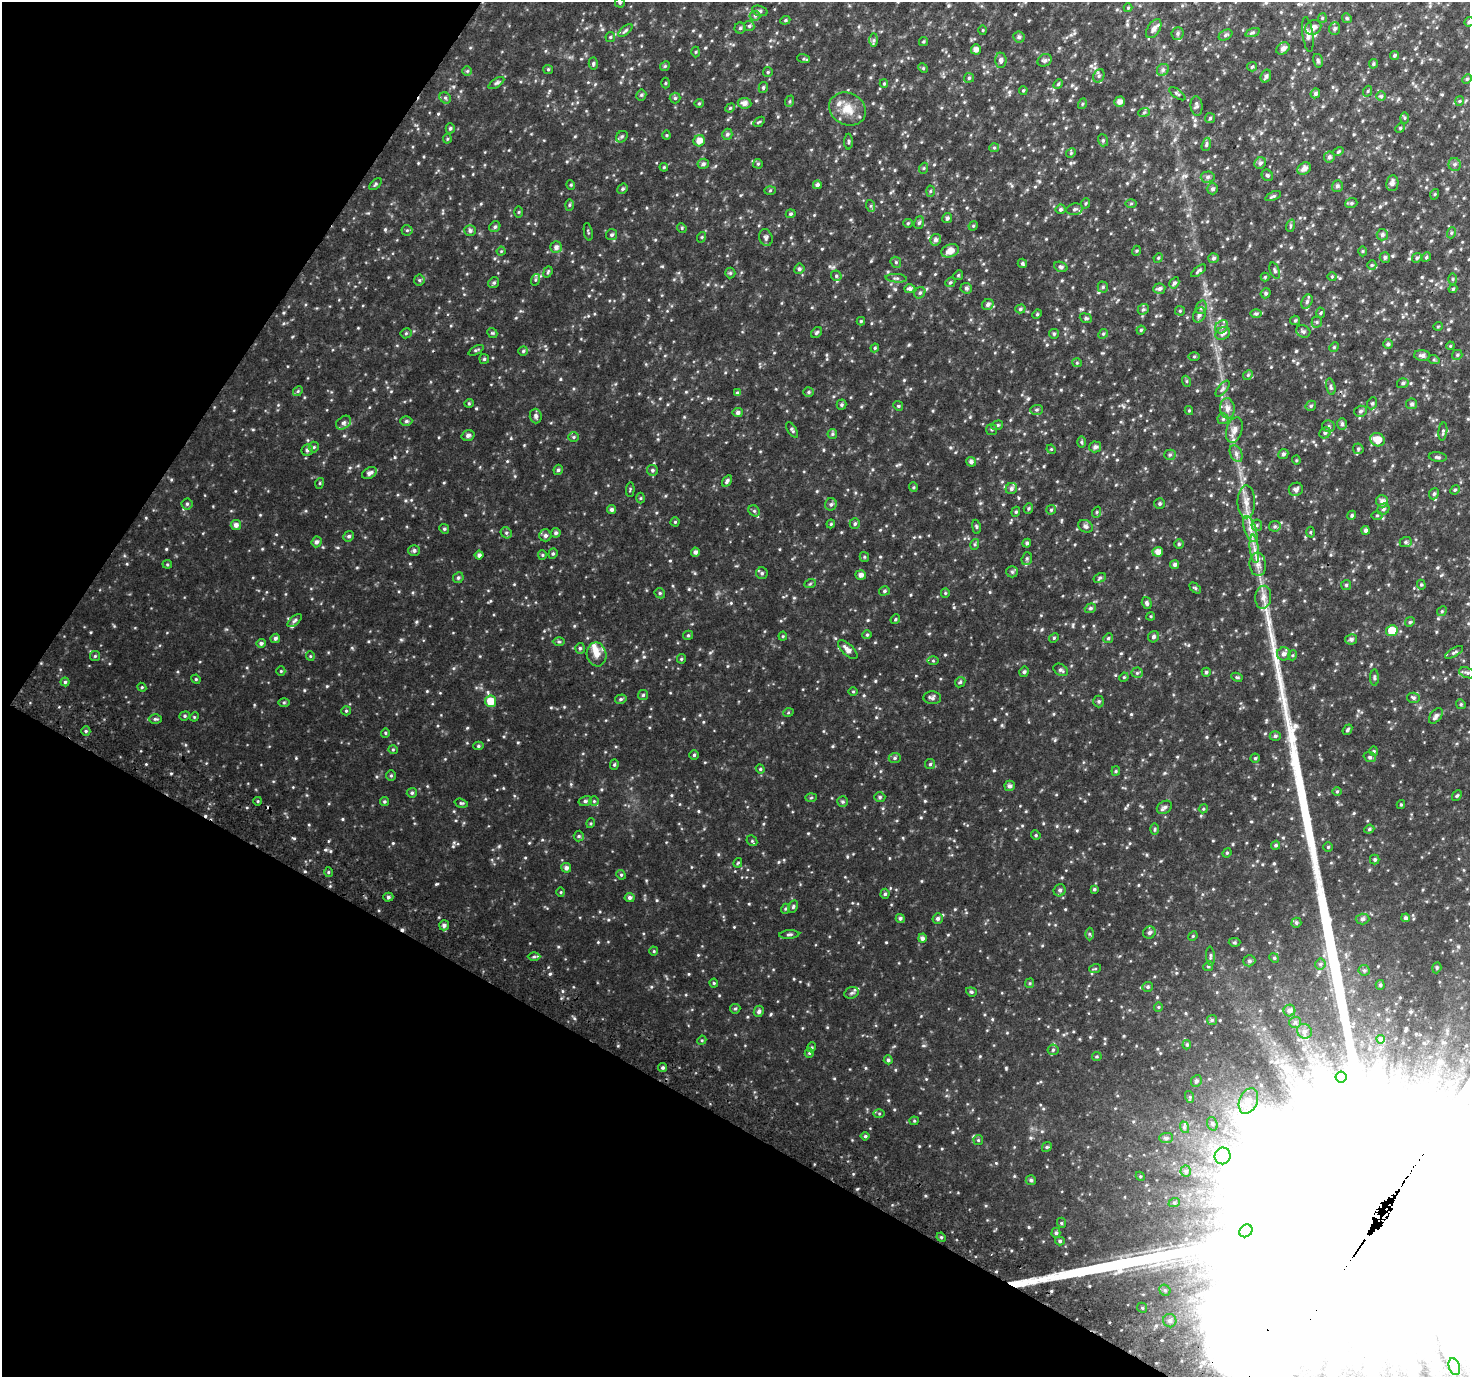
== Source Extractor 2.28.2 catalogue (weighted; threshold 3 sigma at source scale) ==
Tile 9 of 4 x 4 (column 1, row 3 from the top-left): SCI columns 31-1498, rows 1670-3044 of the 5928 x 6022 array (HDU 1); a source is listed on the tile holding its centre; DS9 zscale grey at full resolution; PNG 1472 x 1379 px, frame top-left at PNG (2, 2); each listed source drawn as its Kron ellipse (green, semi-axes under 4 px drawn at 4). Shown black and unused: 28% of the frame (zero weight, under 2 of 3 exposures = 2% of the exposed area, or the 3 px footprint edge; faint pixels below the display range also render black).
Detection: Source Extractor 2.28.2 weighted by HDU 2 'WHT'; one run over the whole footprint, this tile lists its part. Background 0.0912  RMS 0.018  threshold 0.0807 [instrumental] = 3 sigma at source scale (4.5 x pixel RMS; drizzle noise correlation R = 1.50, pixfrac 1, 0.0396/0.0396 arcsec/px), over >= 5 px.
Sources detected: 592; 8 inside a brighter object's white glare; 3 cosmic-ray / hot-pixel residue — neither listed nor drawn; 10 inside a brighter listed object's ellipse — not listed separately; of the other 571, all 500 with FLUX_AUTO >= 1.61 (the completeness limit of this list) listed and drawn (71 fainter detections not listed), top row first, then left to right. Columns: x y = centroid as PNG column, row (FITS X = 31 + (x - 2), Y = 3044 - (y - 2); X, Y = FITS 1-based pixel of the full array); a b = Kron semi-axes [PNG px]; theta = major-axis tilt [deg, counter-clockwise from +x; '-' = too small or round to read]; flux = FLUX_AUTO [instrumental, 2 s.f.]
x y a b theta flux
620 3 5 4 - 2.1
1128 8 4 4 - 1.6
760 11 8 5 -17 3.7
755 16 5 5 - 2.6
1322 18 5 4 - 1.9
1347 18 5 4 - 2.4
785 20 5 4 - 2.2
1469 22 5 4 - 3.3
749 26 5 5 - 2.8
1313 27 8 7 - 8.8
740 28 5 5 - 2.7
1154 29 10 6 57 7.1
1335 29 6 5 - 3.3
625 30 9 4 40 2.9
983 30 5 3 - 1.6
1178 33 6 6 - 3.4
1252 33 7 3 19 2.6
1225 35 7 5 28 3
1308 35 17 5 -82 8.2
610 37 5 5 - 2.1
1019 37 5 5 - 3.7
874 40 6 4 89 3.1
923 41 5 4 - 2
1283 48 7 5 38 7.5
976 49 5 4 - 8.1
696 52 5 3 - 1.7
1394 56 5 4 - 2.8
803 59 6 4 -18 2.6
1001 60 7 5 -86 4.8
1045 60 7 6 - 3.7
1318 61 7 5 -75 3.1
593 63 6 4 87 2.9
1373 64 5 4 - 2.1
665 66 5 4 - 2
1252 67 5 4 - 2.3
923 68 5 4 - 1.9
548 69 5 4 - 2.1
1163 70 6 5 - 3.8
467 71 5 5 - 2.1
768 72 5 4 - 2
1099 76 7 5 68 3.7
1266 76 7 5 72 3.9
969 78 5 5 - 2.6
1467 79 5 4 - 1.8
496 83 9 3 33 3
665 83 5 3 - 1.7
884 84 4 4 - 1.8
1058 84 5 4 - 2.3
763 88 5 4 - 3
1023 90 4 4 - 2.1
1368 91 5 3 - 1.7
1315 93 5 4 - 3.7
1177 94 9 4 -35 2.7
641 95 5 5 - 2.5
1381 96 5 5 - 2.5
445 98 6 5 - 2.8
675 98 5 5 - 2.7
790 101 6 4 71 2.3
1460 101 5 4 - 1.9
1119 102 5 5 - 8.4
699 103 5 4 - 1.9
745 103 7 5 -6 7.6
1082 104 5 3 - 1.8
1197 106 9 6 -85 4.3
730 108 5 4 - 2
848 109 19 16 -29 25
1144 112 6 3 20 2.1
1210 118 5 5 - 2.5
1405 118 5 3 - 1.8
759 122 6 3 36 1.7
450 128 5 4 - 2.9
1400 128 5 4 - 1.8
727 134 6 5 - 3.4
666 135 4 4 - 1.7
622 137 6 5 - 3
447 139 4 4 - 1.8
1103 140 6 5 - 2.7
699 141 6 5 - 12
848 142 8 3 -90 2.2
1206 144 7 4 71 2.8
994 148 5 4 - 2.1
1338 151 5 4 - 2.1
1071 153 5 4 - 2.1
1329 157 5 5 - 4.4
1260 163 6 5 - 3.9
703 164 6 5 - 4.2
758 164 5 4 - 1.9
1455 164 6 6 - 3.7
664 167 4 4 - 1.8
924 168 5 3 - 1.6
1304 168 7 5 35 8.4
1267 175 6 5 - 3.1
1208 177 7 5 3 4.3
1392 183 8 6 80 5.7
375 184 7 4 44 2.4
571 185 5 3 - 1.7
817 185 4 4 - 4.1
1337 186 6 5 - 3.8
623 189 5 4 - 2.7
1212 189 5 5 - 3.7
770 190 5 3 - 1.8
930 191 5 3 - 1.7
1435 194 5 3 - 1.7
1273 196 8 3 22 2.6
1086 203 5 3 - 1.9
1131 203 6 4 2 2.1
1351 203 6 5 - 2.6
569 205 6 4 88 1.9
871 206 6 4 -72 2.6
1060 209 5 5 - 3.4
1075 209 8 5 10 3.8
519 212 5 4 - 1.7
791 214 5 4 - 2.5
947 218 5 4 - 3.8
908 223 5 4 - 2
919 223 6 5 - 3.3
973 226 5 4 - 1.8
1290 226 6 4 71 2.2
495 227 6 5 - 3
682 228 5 4 - 1.8
407 230 5 5 - 2.5
470 231 5 5 - 4.2
588 232 9 3 -80 1.9
1451 233 5 3 - 2.1
612 235 5 5 - 3.2
1382 235 6 5 - 3.8
702 237 5 3 - 1.6
766 238 9 6 -72 4.3
935 240 6 5 - 5.3
556 247 6 5 - 5.7
501 251 4 4 - 1.7
950 251 9 6 20 12
1136 251 5 3 - 1.8
1363 251 5 3 - 1.8
1385 257 5 5 - 3.4
1426 257 5 4 - 2.2
1158 258 5 4 - 1.9
1213 258 5 5 - 3.7
1417 258 5 4 - 2.8
896 262 6 5 - 2.5
1022 263 5 4 - 2.6
1372 265 5 4 - 2.1
1061 267 7 5 -20 3.4
799 269 5 5 - 3.5
1198 271 9 4 38 2.9
1275 271 8 4 -69 3.2
548 272 6 4 69 2.3
730 273 5 5 - 2.2
958 275 5 4 - 1.9
836 276 5 5 - 2.5
1265 277 4 4 - 1.6
1332 277 4 4 - 1.7
896 278 10 3 -4 2.8
1453 279 6 4 -90 2.3
419 280 5 5 - 2.5
535 280 6 4 71 2.2
950 282 5 4 - 2.3
494 283 6 5 - 2.8
1174 283 6 4 58 3.7
1103 287 5 5 - 2.5
966 288 6 5 - 3.6
910 289 5 4 - 5.4
1159 289 6 5 - 4.7
1453 289 4 4 - 2
920 293 6 5 - 3.1
1266 293 5 4 - 2.9
1307 302 7 5 63 3.9
988 304 6 5 - 4.5
1201 307 7 5 69 3.5
1020 309 5 4 - 2.9
1143 309 6 5 - 3.1
1180 311 5 4 - 1.9
1320 313 5 3 - 1.9
1037 314 5 4 - 1.9
1256 314 6 4 0 2.4
1199 315 8 6 62 4.9
1086 318 6 4 -21 2.9
1295 320 5 4 - 2.1
861 321 4 4 - 1.9
1317 322 5 5 - 2.4
1438 326 5 3 - 1.6
1222 327 7 6 - 4.9
1141 330 4 4 - 1.9
1303 331 7 6 - 4
817 332 6 4 46 2.8
406 333 5 5 - 2.3
492 333 5 4 - 2.1
1223 333 8 6 27 5.7
1054 334 5 4 - 2.1
1103 334 5 4 - 2.1
1388 344 5 5 - 3.3
1450 346 4 3 - 1.7
1334 347 5 4 - 1.8
875 348 4 4 - 1.8
476 350 8 3 28 2.6
523 351 5 4 - 2.4
1422 355 8 5 -4 5.1
1457 355 5 5 - 2.4
1194 356 6 4 0 1.8
484 359 5 4 - 2.3
1434 360 6 4 -19 2.1
1077 363 5 4 - 1.9
1248 375 5 4 - 2.3
1186 381 5 3 - 1.8
1403 383 6 4 17 3.4
1331 387 8 4 -77 3.2
1222 389 10 4 51 3.9
298 391 5 4 - 2.1
809 392 5 4 - 2.6
737 393 4 4 - 3.4
469 403 4 4 - 1.9
1372 403 6 5 - 2.8
1412 404 5 5 - 3.9
841 405 5 5 - 2.9
898 406 5 4 - 2.1
1311 406 5 4 - 2.8
1227 408 10 7 -86 8.9
1036 410 6 5 - 2.9
1189 410 4 4 - 1.9
1360 411 6 5 - 3.7
738 413 5 4 - 4.8
536 416 7 6 - 4.1
1223 419 5 5 - 2.9
406 421 6 5 - 2.9
344 423 8 6 38 4.2
1342 424 6 5 - 3.4
997 425 6 4 20 2.6
1329 426 6 6 - 3.6
992 429 5 5 - 2.6
792 430 8 4 -58 3.2
1234 430 13 8 72 9.6
1443 431 9 4 83 3.1
1325 433 6 5 - 3
832 434 5 4 - 2.6
468 435 6 5 - 4.1
574 437 5 4 - 2.3
1377 440 7 6 - 22
1081 442 6 4 -89 2.4
314 447 5 5 - 2.4
1095 447 6 5 - 5.2
1051 449 5 4 - 1.6
1358 449 5 5 - 2.6
307 450 6 5 - 4.4
1236 454 9 5 -65 5.2
1283 454 5 5 - 4.2
1170 455 5 5 - 2.5
1438 457 9 4 -6 3.3
1296 460 4 4 - 1.7
971 462 5 4 - 5.3
558 470 5 4 - 3.2
652 470 6 5 - 3.2
369 473 8 5 26 6.5
727 481 6 4 57 3.7
320 483 5 3 - 1.6
913 487 5 4 - 1.9
1011 488 6 5 - 4
630 489 7 3 86 1.8
1296 489 7 6 - 4.7
1455 490 5 4 - 1.9
1434 494 6 4 67 3
640 498 5 3 - 1.7
1382 501 6 6 - 8.1
1246 502 16 9 -90 15
187 504 5 5 - 3
831 504 6 5 - 3.7
1160 504 5 5 - 2.7
1028 508 5 4 - 2.3
612 509 4 4 - 4.5
1383 509 6 5 - 3.6
1051 510 5 4 - 2
754 511 6 5 - 2.5
1016 512 5 4 - 2.4
1097 512 5 3 - 1.9
1352 515 5 4 - 2.5
1377 515 6 4 0 2.1
675 522 4 4 - 2
831 524 4 3 - 1.7
855 524 5 5 - 3.2
236 525 5 5 - 6.8
1257 525 6 5 - 3.1
1085 526 8 6 -31 3.9
1275 526 6 5 - 3.3
976 527 7 3 -81 2.1
444 529 5 4 - 2.3
1250 529 14 6 -69 11
1366 530 4 4 - 4.4
1310 532 5 3 - 1.7
506 533 6 5 - 2.9
556 533 5 4 - 3.6
545 535 6 6 - 4.3
349 536 5 5 - 3.5
316 542 5 5 - 4.6
1406 542 6 5 - 3.2
1027 543 4 4 - 3.7
975 544 5 3 - 2
1179 544 4 4 - 2.1
1254 549 14 4 -84 9.6
414 550 6 5 - 3.8
695 552 4 4 - 5.5
1158 552 5 5 - 11
553 554 5 4 - 2.4
479 555 4 4 - 5.3
542 555 5 4 - 1.9
864 557 5 4 - 2
1027 559 6 5 - 3.4
167 564 4 4 - 1.9
1258 564 11 8 -84 10
1175 565 4 4 - 4.2
1012 572 6 5 - 2.9
762 573 6 6 - 3.1
861 575 5 5 - 6.4
458 578 5 5 - 3.3
1100 578 6 4 29 2.8
810 584 6 3 20 2.1
1346 585 5 5 - 2.2
1421 585 5 4 - 2.1
1195 588 6 4 -44 2.2
884 591 5 4 - 2.6
660 593 5 4 - 2.5
945 593 5 4 - 1.8
1263 597 11 8 85 11
1147 603 6 4 -74 3.5
1090 608 6 4 21 2.7
1442 611 5 4 - 2.1
1151 616 4 3 - 1.6
895 619 5 4 - 2.1
295 620 8 4 42 3.4
1410 622 5 4 - 2.1
1392 631 6 5 - 31
688 635 5 4 - 2.3
867 635 5 4 - 2.3
783 636 4 4 - 1.7
1154 637 6 5 - 3.7
275 638 5 4 - 4.1
1054 638 5 4 - 1.9
1108 638 5 4 - 2.4
1351 639 6 5 - 4.3
559 642 6 4 0 2.2
261 643 5 4 - 4
580 648 5 4 - 2.8
848 649 12 5 -43 9.6
1454 652 10 4 31 3.2
596 654 12 10 -79 13
1284 654 7 6 - 6.4
1293 655 5 3 - 1.7
95 656 5 5 - 2.2
310 656 5 4 - 1.7
681 659 4 4 - 1.8
933 661 5 4 - 1.6
1061 670 8 5 -33 3.8
281 671 5 4 - 1.9
1024 672 5 4 - 3.2
1206 672 4 4 - 2.7
1137 673 5 5 - 2.5
1467 673 8 5 -20 3.4
1124 677 5 4 - 1.7
1237 677 6 4 -27 2.1
1374 678 8 4 -89 2.7
196 679 5 4 - 1.9
65 682 4 4 - 2.4
960 682 6 4 44 2.3
142 687 4 4 - 1.9
853 692 5 3 - 1.7
643 695 5 4 - 2.4
932 698 9 6 -4 4.6
1413 698 6 5 - 3.1
621 699 6 4 16 2.8
491 701 6 5 - 29
1099 701 6 5 - 2.7
284 703 5 3 - 2
1461 704 5 4 - 2.3
346 711 5 4 - 2.1
788 713 5 3 - 1.8
185 716 5 4 - 2.4
1436 716 9 5 52 5.7
194 717 5 4 - 1.6
155 719 6 5 - 2.9
1347 730 6 3 49 2.4
86 731 5 4 - 2.5
385 733 4 4 - 2
1275 736 5 4 - 2.8
478 746 5 4 - 2.7
393 750 5 4 - 1.9
1374 751 4 4 - 1.8
694 755 5 5 - 2.6
1370 757 6 5 - 2.9
895 758 6 5 - 3
1255 758 4 4 - 2.4
930 764 5 5 - 2.6
614 765 5 4 - 2.1
760 769 4 4 - 2.1
1116 771 5 4 - 1.9
391 775 5 4 - 2.1
1010 786 5 5 - 5.3
1337 791 5 3 - 1.9
412 793 5 5 - 2.7
1457 796 6 4 47 2.5
880 797 5 4 - 2.7
811 798 5 3 - 1.8
258 801 4 3 - 1.6
585 801 6 5 - 3.6
594 801 4 4 - 2
384 802 4 4 - 2.6
843 802 5 5 - 2.9
461 803 7 4 -16 2.4
1401 805 4 4 - 1.9
1164 807 8 6 30 4.6
1203 809 5 3 - 1.7
591 823 5 3 - 1.7
1155 829 5 3 - 2.1
1369 829 5 4 - 2.2
1036 835 5 4 - 2.1
579 836 5 5 - 2.6
752 841 6 5 - 2.4
1276 845 5 4 - 2.7
1328 847 4 4 - 2
1227 853 5 4 - 2.1
1375 859 5 5 - 2.8
738 863 5 3 - 1.7
566 868 5 5 - 5.4
328 872 5 3 - 1.9
621 875 5 4 - 2.2
1094 889 4 4 - 2.5
1060 890 6 5 - 4
561 892 5 3 - 1.6
885 894 5 4 - 2.4
388 897 5 4 - 3.2
630 897 5 4 - 4.5
793 907 6 4 64 2.7
785 909 5 3 - 1.9
900 918 4 4 - 3.5
1406 918 4 4 - 3.9
938 919 5 5 - 3.6
1362 919 7 5 2 3.3
1296 923 5 5 - 3.1
444 925 5 5 - 4.5
1149 932 6 6 - 4.5
789 934 10 3 3 3
1089 934 6 4 -89 2.3
1193 936 5 4 - 1.7
922 938 4 4 - 4.8
1234 942 6 4 1 2.4
654 951 4 4 - 1.8
1210 956 9 4 -86 2.9
534 957 6 4 1 2.5
1274 958 5 4 - 2.3
1249 961 6 5 - 3.2
1320 964 5 5 - 2.4
1208 966 5 4 - 2.4
1437 968 6 4 71 2.2
1095 969 6 3 19 1.9
1364 970 6 5 - 2.9
714 983 4 4 - 1.9
1030 983 5 4 - 1.9
1380 985 5 4 - 2.6
1148 987 5 5 - 2.8
971 992 5 4 - 2.6
852 993 7 5 21 3.5
1158 1007 5 4 - 1.8
735 1009 5 4 - 2.2
1289 1010 6 6 - 5.5
759 1011 6 5 - 4
1212 1020 5 5 - 2.6
1295 1022 6 5 - 3.7
1304 1031 8 7 - 5.6
1381 1039 4 3 - 2.7
702 1040 5 4 - 1.7
1187 1045 5 4 - 2.2
812 1047 5 3 - 1.7
1053 1050 5 5 - 3
809 1053 5 4 - 1.8
1097 1056 5 4 - 2
888 1060 4 4 - 3.1
663 1068 4 4 - 2.9
1341 1077 6 5 - 4.8
1196 1081 6 5 - 3.8
1190 1097 6 4 -72 1.9
1248 1101 13 9 67 16
879 1114 5 4 - 1.8
914 1121 4 4 - 1.8
1212 1124 7 5 -70 3.3
1184 1127 6 4 -73 2.4
865 1136 4 4 - 2.4
1166 1138 7 5 0 3.8
978 1140 5 5 - 2.1
1047 1147 5 4 - 2.2
1222 1156 8 8 - 8.4
1186 1171 5 5 - 2.4
1140 1176 5 3 - 1.7
1031 1180 5 5 - 3.3
1174 1203 6 4 19 2.3
1062 1223 5 3 - 1.7
1246 1231 7 6 - 4.6
1056 1233 5 4 - 2.8
941 1237 5 4 - 2.2
1060 1241 5 4 - 2.6
1165 1290 6 5 - 2.9
1142 1308 5 4 - 2.4
1170 1321 6 6 - 5
1454 1367 9 5 -71 6.1
Isophote crosses this tile's border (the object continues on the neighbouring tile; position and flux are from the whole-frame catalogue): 1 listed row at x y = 1469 22
Unlisted compact peaks at least as high as the median listed source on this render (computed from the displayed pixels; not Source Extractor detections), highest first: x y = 550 974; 385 229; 294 838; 325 850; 1295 726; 146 764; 416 622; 511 438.